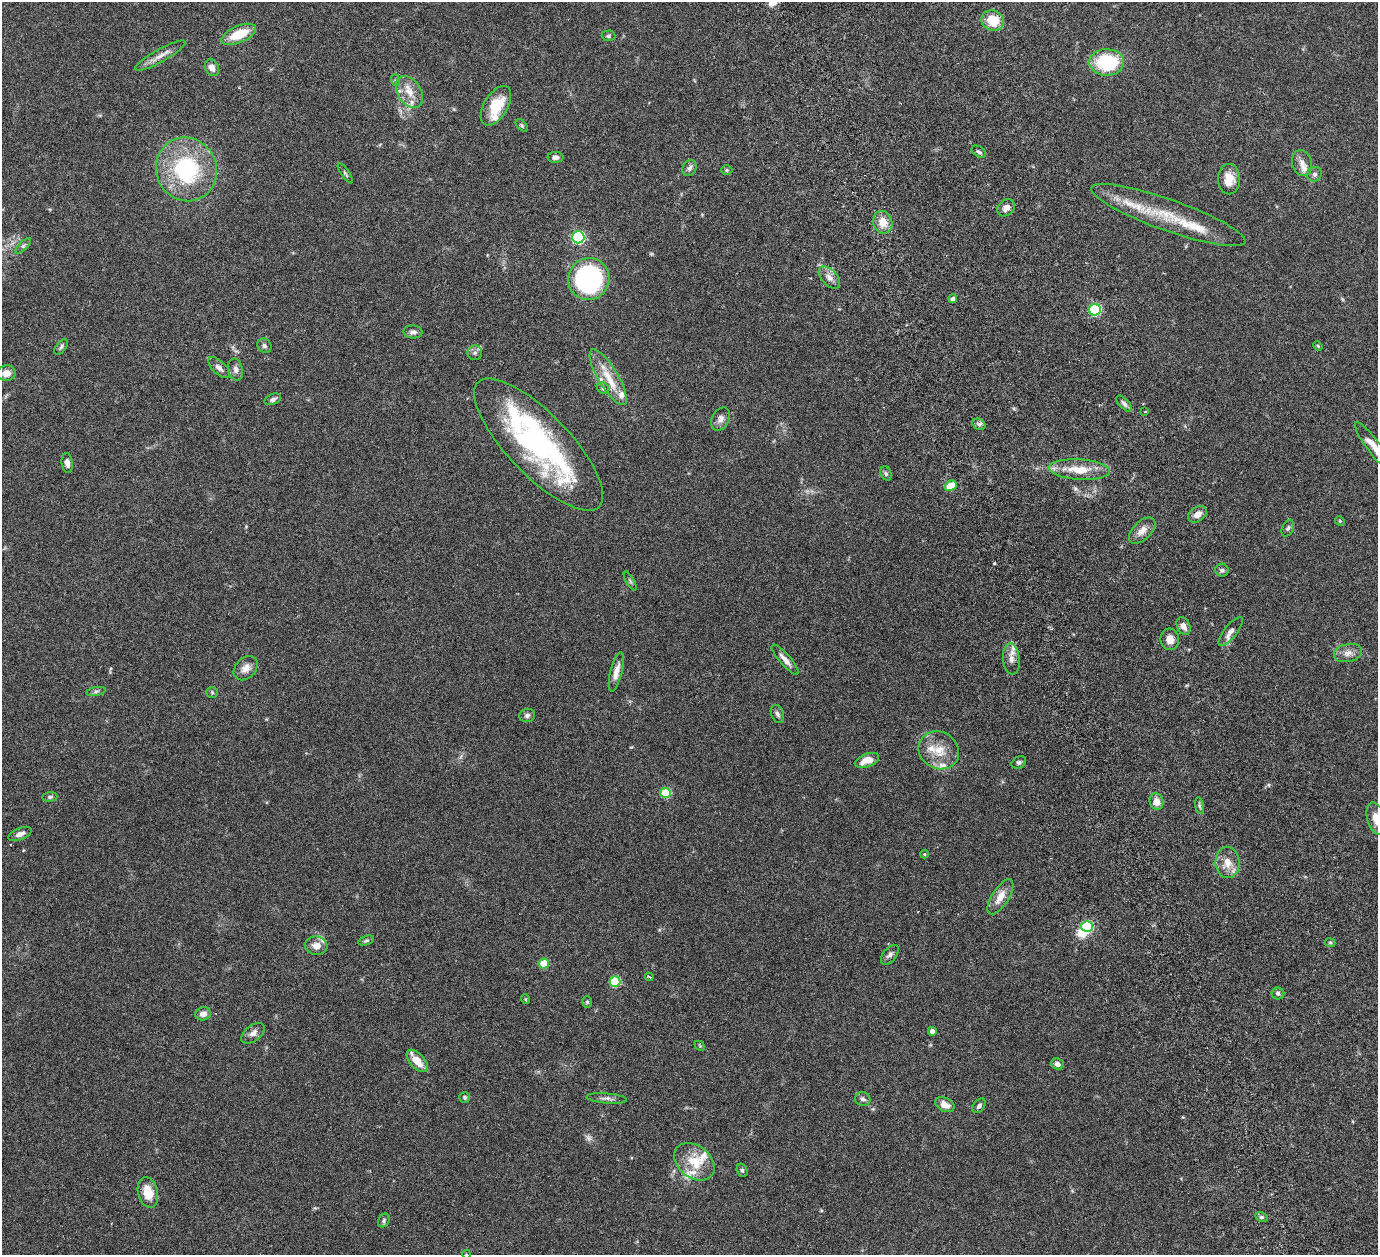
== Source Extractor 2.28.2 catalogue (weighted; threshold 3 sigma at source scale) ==
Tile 6 of 4 x 4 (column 2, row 2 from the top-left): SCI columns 1439-2814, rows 2824-4076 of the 5682 x 5542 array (HDU 1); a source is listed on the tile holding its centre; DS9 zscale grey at full resolution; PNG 1380 x 1257 px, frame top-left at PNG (2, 2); each listed source drawn as its Kron ellipse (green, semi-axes under 4 px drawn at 4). Shown black and unused: <1% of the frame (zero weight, under 3 of 6 exposures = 5% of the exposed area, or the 3 px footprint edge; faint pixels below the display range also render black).
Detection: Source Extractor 2.28.2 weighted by HDU 2 'WHT'; one run over the whole footprint, this tile lists its part. Background 0.0539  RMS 0.0027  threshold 0.0112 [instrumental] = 3 sigma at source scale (4.09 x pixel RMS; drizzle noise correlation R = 1.36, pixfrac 0.8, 0.05/0.05 arcsec/px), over >= 5 px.
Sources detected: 129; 3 too faint to see at this stretch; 1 inside a brighter object's white glare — neither listed nor drawn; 18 inside a brighter listed object's ellipse — not listed separately; the other 107 listed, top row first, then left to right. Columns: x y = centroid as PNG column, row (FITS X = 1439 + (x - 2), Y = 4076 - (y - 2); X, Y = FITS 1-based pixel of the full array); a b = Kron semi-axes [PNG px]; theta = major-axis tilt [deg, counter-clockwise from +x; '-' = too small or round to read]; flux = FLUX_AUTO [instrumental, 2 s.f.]
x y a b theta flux
993 20 11 10 - 5.8
239 34 18 8 23 6.8
608 36 7 5 1 0.43
160 56 28 6 29 2.2
1107 62 17 13 -1 17
212 68 9 6 -63 1.7
395 80 6 4 -71 0.35
409 92 17 11 -57 3.3
496 106 22 12 59 7
522 125 7 4 -46 0.42
979 152 8 5 -32 0.6
555 157 8 5 -1 1
1302 163 13 10 -76 1.8
690 168 8 7 - 0.87
186 169 32 30 -69 27
727 170 6 5 - 0.38
345 173 12 3 -55 0.44
1315 174 7 6 - 0.64
1229 179 15 11 90 3.4
1006 208 9 7 41 1.4
1168 215 82 15 -20 13
883 222 11 9 -72 3.2
578 237 6 6 - 36
23 246 10 4 45 0.56
829 278 13 7 -48 1.6
589 279 21 20 - 49
953 299 4 4 - 0.66
1095 310 6 6 - 26
413 332 9 6 -2 0.89
264 346 7 6 - 0.71
1318 346 5 3 - 0.25
61 347 9 5 53 0.53
475 353 7 7 - 0.72
219 368 14 6 -43 1.3
236 369 11 7 -77 1.1
6 373 9 7 10 2.1
608 377 32 10 -59 5.3
603 388 6 5 - 0.49
273 399 9 5 22 0.75
1124 404 10 5 -46 0.74
1145 412 3 2 - 0.22
721 419 12 8 61 1.4
979 424 7 5 -28 0.65
539 444 87 31 -46 57
1373 446 29 6 -53 3.3
67 463 10 5 -82 1.4
1079 470 31 10 -3 5.7
886 473 7 5 -69 0.55
951 486 6 5 - 5.7
1198 514 10 7 34 1.9
1340 521 5 4 - 0.27
1288 528 9 5 66 0.56
1142 530 16 9 44 2.2
1222 570 6 6 - 0.62
630 581 10 3 -60 0.43
1183 626 9 6 -62 1.6
1231 631 18 6 52 1.5
1170 639 10 9 - 2.1
1348 653 14 9 13 1.7
1011 659 16 8 -84 2
785 660 19 5 -48 1.7
246 668 14 10 46 2.1
616 672 20 6 76 2.2
96 691 10 4 11 0.6
212 692 6 5 - 0.38
777 714 9 6 -69 0.73
527 715 8 6 16 0.73
939 750 21 18 -32 5.6
867 760 13 6 21 3.8
1019 762 7 5 31 0.58
666 793 5 5 - 11
50 797 7 5 6 0.51
1157 801 8 7 - 2.1
1199 806 8 4 -82 0.48
1376 818 16 8 -75 2.5
20 834 12 6 21 1.2
924 854 4 4 - 0.3
1227 862 16 12 -88 3.3
1000 897 20 8 58 3.1
1087 926 6 5 - 20
366 941 8 4 18 0.45
1330 943 5 4 - 0.29
316 946 11 9 -7 1.9
890 955 11 6 51 0.9
544 964 5 5 - 7.5
649 977 4 2 - 0.28
615 981 5 5 - 14
1278 993 6 6 - 0.62
525 999 5 3 - 0.2
587 1002 6 5 - 0.36
203 1014 8 6 13 1.3
932 1031 4 4 - 1.1
253 1033 13 8 37 1.4
700 1046 6 4 -45 0.29
417 1061 13 7 -48 3.6
1057 1064 6 5 - 1.2
465 1097 5 5 - 0.48
607 1098 20 5 -5 1
863 1099 8 7 - 0.85
945 1105 10 6 -25 2.2
979 1106 8 5 53 0.7
694 1162 22 16 -38 6.3
742 1170 7 5 -75 0.5
148 1192 15 10 -75 5
1262 1217 7 4 -26 0.48
384 1220 7 5 63 0.51
466 1254 4 3 - 0.23
Isophote crosses this tile's border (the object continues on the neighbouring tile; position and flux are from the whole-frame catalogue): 3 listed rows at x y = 1373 446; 1376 818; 466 1254